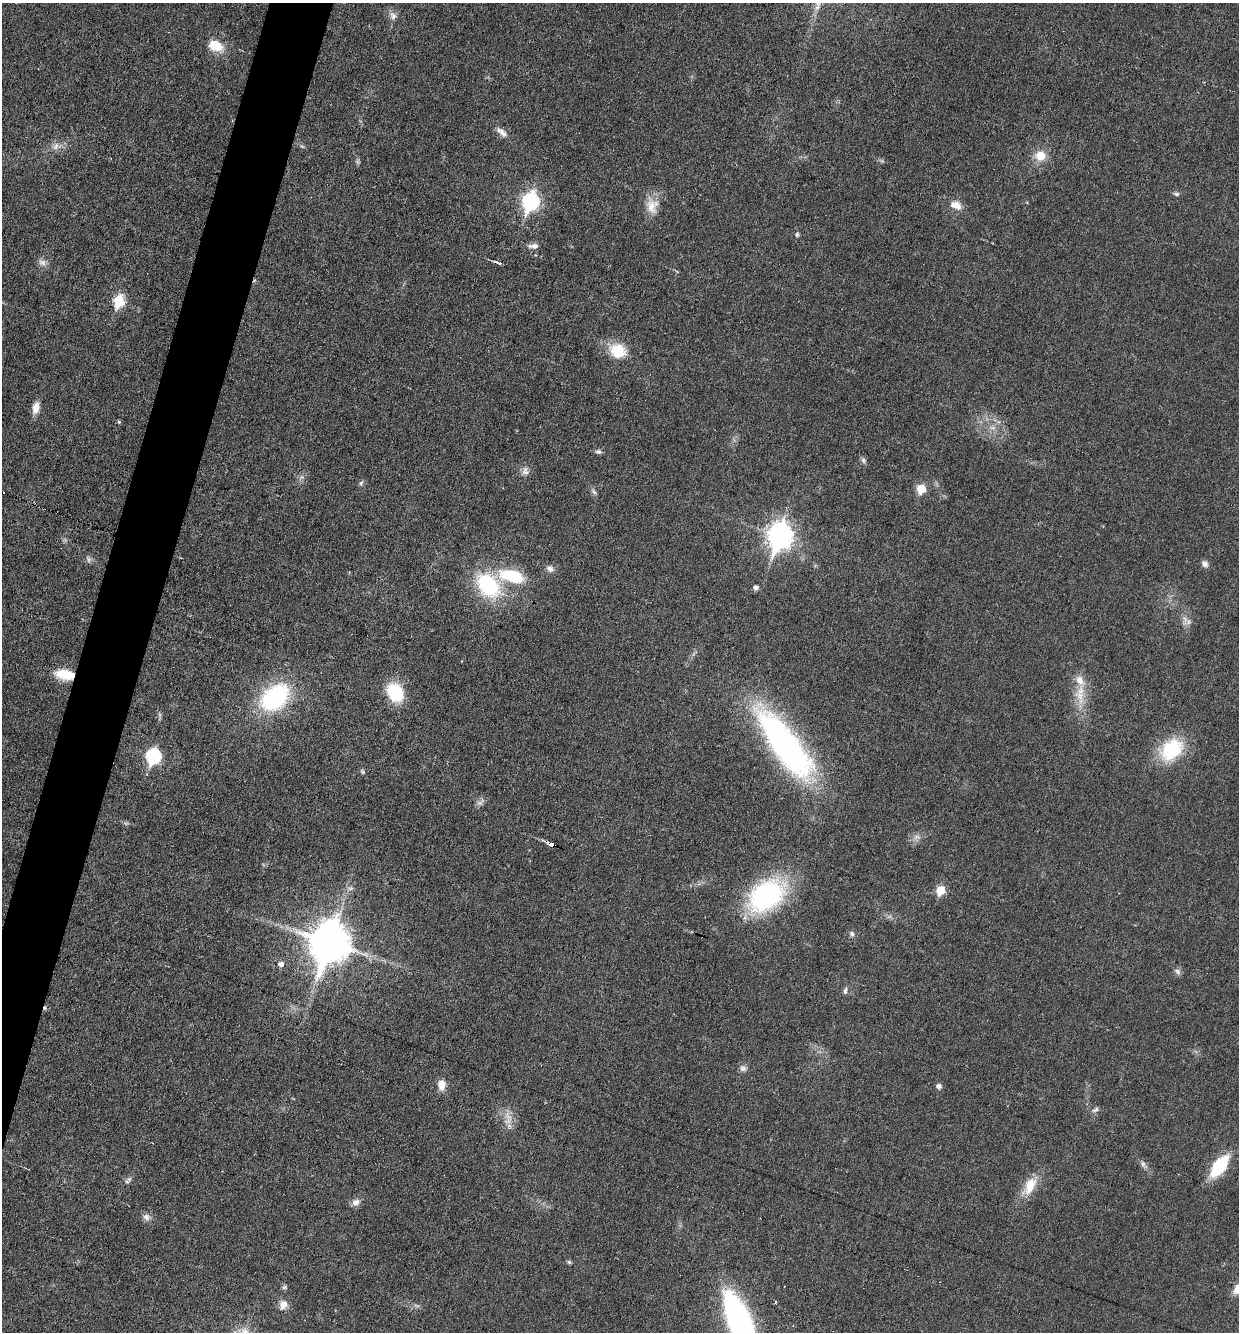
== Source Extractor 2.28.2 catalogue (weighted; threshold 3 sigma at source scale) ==
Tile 7 of 4 x 4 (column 3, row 2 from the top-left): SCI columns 2733-3969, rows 2659-3988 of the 5333 x 5318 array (HDU 1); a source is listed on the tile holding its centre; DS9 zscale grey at full resolution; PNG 1241 x 1334 px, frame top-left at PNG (2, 3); no overlay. Shown black and unused: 4% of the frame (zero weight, under 3 of 6 exposures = <1% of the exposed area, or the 3 px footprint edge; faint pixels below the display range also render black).
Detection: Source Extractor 2.28.2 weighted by HDU 2 'WHT'; one run over the whole footprint, this tile lists its part. Background 0.0321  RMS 0.0039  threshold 0.0159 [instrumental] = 3 sigma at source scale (4.09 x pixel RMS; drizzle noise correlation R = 1.36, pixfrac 0.8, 0.05/0.05 arcsec/px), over >= 5 px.
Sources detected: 73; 5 too faint to see at this stretch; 1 cosmic-ray / hot-pixel residue — not listed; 1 inside a brighter listed object's ellipse — not listed separately; the other 66 listed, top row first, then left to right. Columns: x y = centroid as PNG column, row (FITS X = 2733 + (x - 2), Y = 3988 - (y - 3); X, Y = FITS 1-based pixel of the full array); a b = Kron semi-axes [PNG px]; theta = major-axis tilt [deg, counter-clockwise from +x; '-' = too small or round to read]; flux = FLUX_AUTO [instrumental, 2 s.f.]
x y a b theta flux
393 16 12 9 -65 2.2
216 46 20 13 -29 7.1
503 133 15 8 -48 2.6
56 146 12 7 59 2
1040 156 14 12 12 5.6
1176 194 8 5 -1 0.84
531 201 9 7 73 110
956 205 16 11 -21 3.9
652 206 23 16 -86 6.4
797 234 5 5 - 0.87
534 246 14 7 0 2
42 262 12 9 -32 1.9
497 262 13 3 -20 0.95
119 301 7 6 - 26
618 351 21 17 -19 10
36 407 14 8 74 3.7
119 422 5 5 - 0.46
993 428 10 5 0 1.5
598 452 8 6 -13 1
863 460 8 6 -75 0.95
525 471 12 10 -81 2.1
361 483 7 5 54 0.78
921 489 6 5 - 12
594 492 9 4 -54 0.92
780 536 11 9 76 300
89 559 9 6 84 1.1
1205 564 9 7 -47 1.5
550 569 10 9 - 1.9
512 576 35 16 -13 18
488 585 29 21 -49 32
756 588 5 5 - 1.6
1185 620 17 7 -82 2.6
65 674 18 9 -9 10
395 692 17 13 -58 20
1080 696 23 13 -74 7.6
275 697 29 20 40 47
785 745 88 27 -54 110
1171 749 23 17 44 26
153 756 8 7 - 60
362 771 8 5 -61 0.66
480 803 9 6 0 1.3
551 844 6 3 -20 17
350 888 8 5 19 1.1
941 890 6 5 - 14
766 896 31 21 35 79
852 934 7 6 - 1
330 943 14 12 75 1200
281 964 6 6 - 1.6
1177 972 11 7 -49 1.2
845 991 10 5 81 1
743 1068 10 8 33 1.5
442 1085 12 9 -85 3.7
939 1086 6 5 - 1.5
1095 1110 11 5 31 1.1
508 1117 20 11 -76 4.6
1143 1164 12 6 -54 1.4
1219 1166 18 9 53 28
128 1180 13 6 47 1.2
1030 1186 30 13 58 8.1
356 1202 11 9 26 2.1
146 1217 10 8 -28 1.8
569 1262 6 5 - 0.59
284 1287 7 5 5 0.73
283 1305 13 11 57 3
416 1306 10 3 -21 0.77
740 1323 57 18 -68 110
Overlapping masked pixels (flux is a lower limit): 2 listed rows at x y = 65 674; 551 844
Isophote crosses this tile's border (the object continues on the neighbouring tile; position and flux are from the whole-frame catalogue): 1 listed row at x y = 740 1323